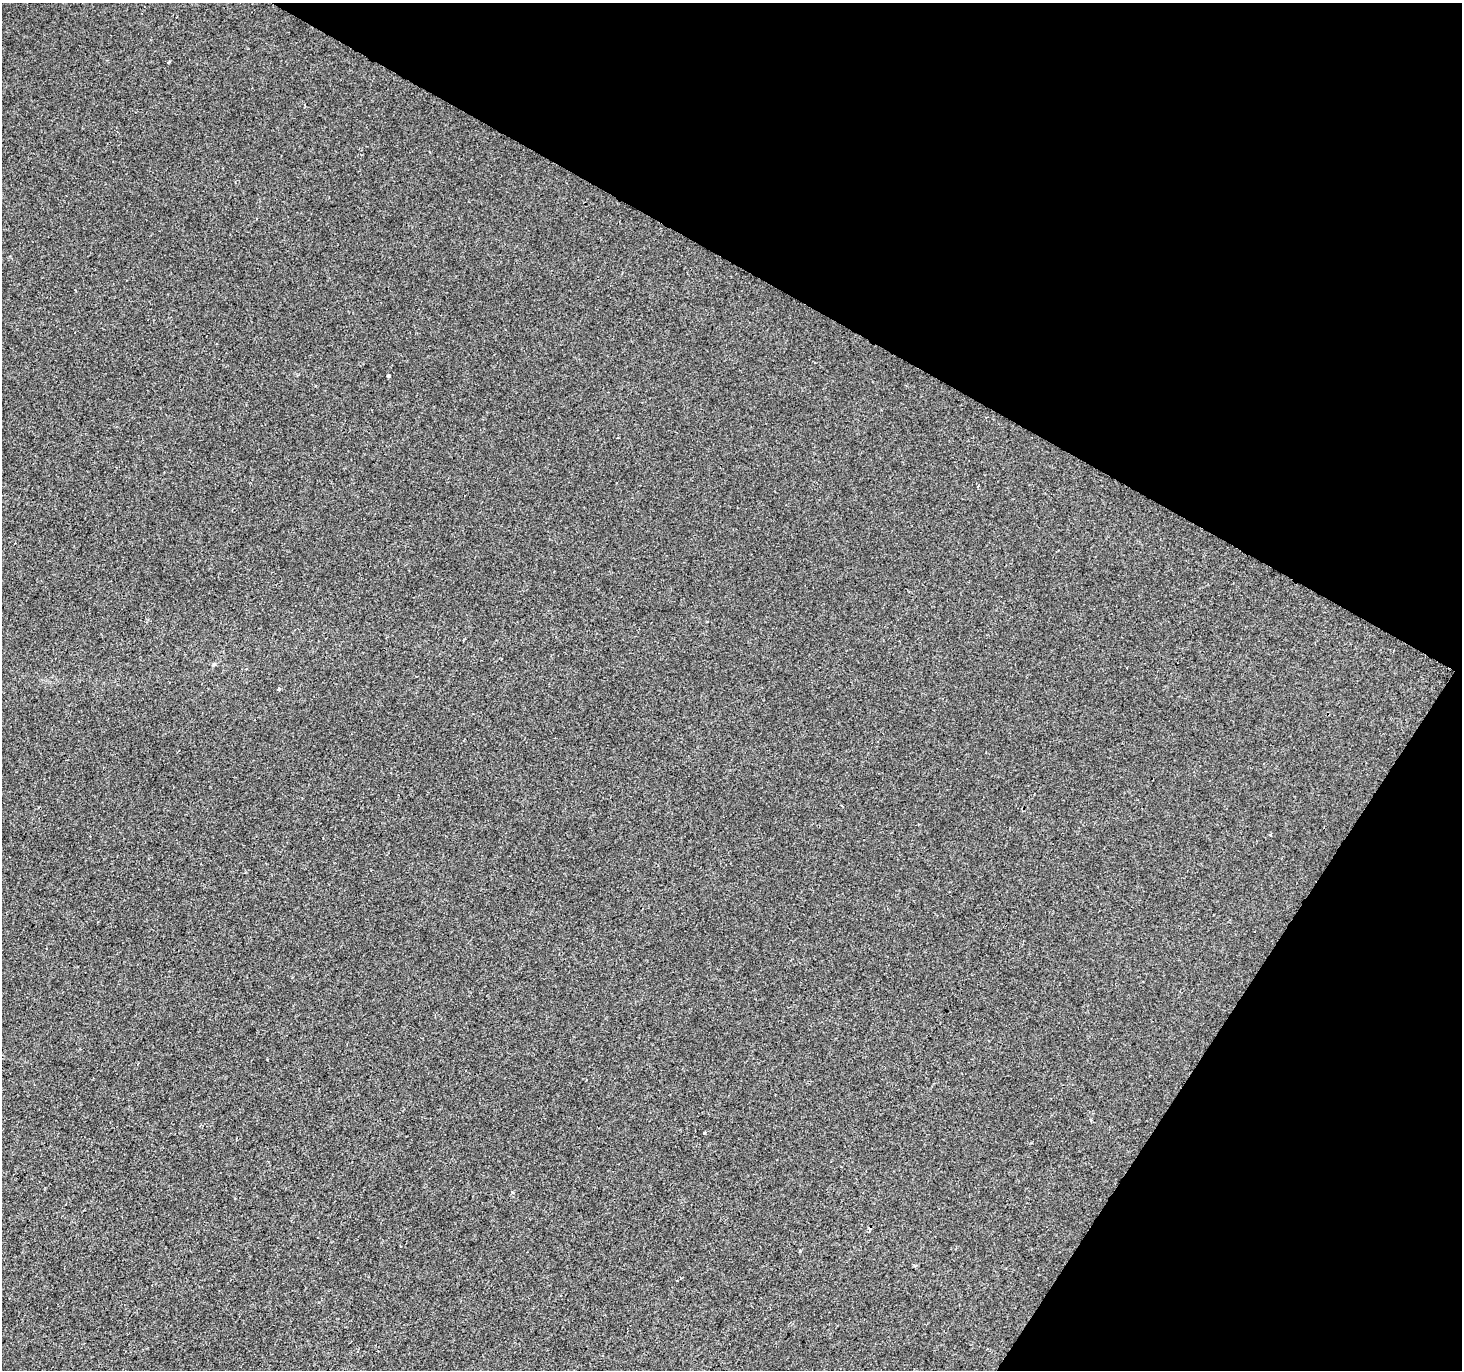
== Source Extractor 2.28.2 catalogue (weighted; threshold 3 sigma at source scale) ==
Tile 8 of 4 x 4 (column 4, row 2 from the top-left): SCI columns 4388-5847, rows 2997-4364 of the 5847 x 5926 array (HDU 1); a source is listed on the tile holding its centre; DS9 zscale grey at full resolution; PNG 1464 x 1372 px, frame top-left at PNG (2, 3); no overlay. Shown black and unused: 28% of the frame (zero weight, under 2 of 3 exposures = <1% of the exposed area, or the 3 px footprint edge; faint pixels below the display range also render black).
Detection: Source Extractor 2.28.2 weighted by HDU 2 'WHT'; one run over the whole footprint, this tile lists its part. Background -6.75e-04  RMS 0.0041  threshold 0.0187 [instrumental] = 3 sigma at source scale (4.5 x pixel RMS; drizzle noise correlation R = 1.50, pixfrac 1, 0.0396/0.0396 arcsec/px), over >= 5 px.
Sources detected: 7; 1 cosmic-ray / hot-pixel residue — not listed; the other 6 listed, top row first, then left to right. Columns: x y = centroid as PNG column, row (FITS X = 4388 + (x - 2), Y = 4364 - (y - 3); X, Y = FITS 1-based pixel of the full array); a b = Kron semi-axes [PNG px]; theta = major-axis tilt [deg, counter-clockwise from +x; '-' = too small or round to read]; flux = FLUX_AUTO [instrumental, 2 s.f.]
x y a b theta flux
169 62 3 2 - 0.59
389 376 3 3 - 1.3
214 664 5 4 - 0.57
279 689 3 3 - 1.9
842 806 3 2 - 0.29
704 1133 5 3 - 0.43